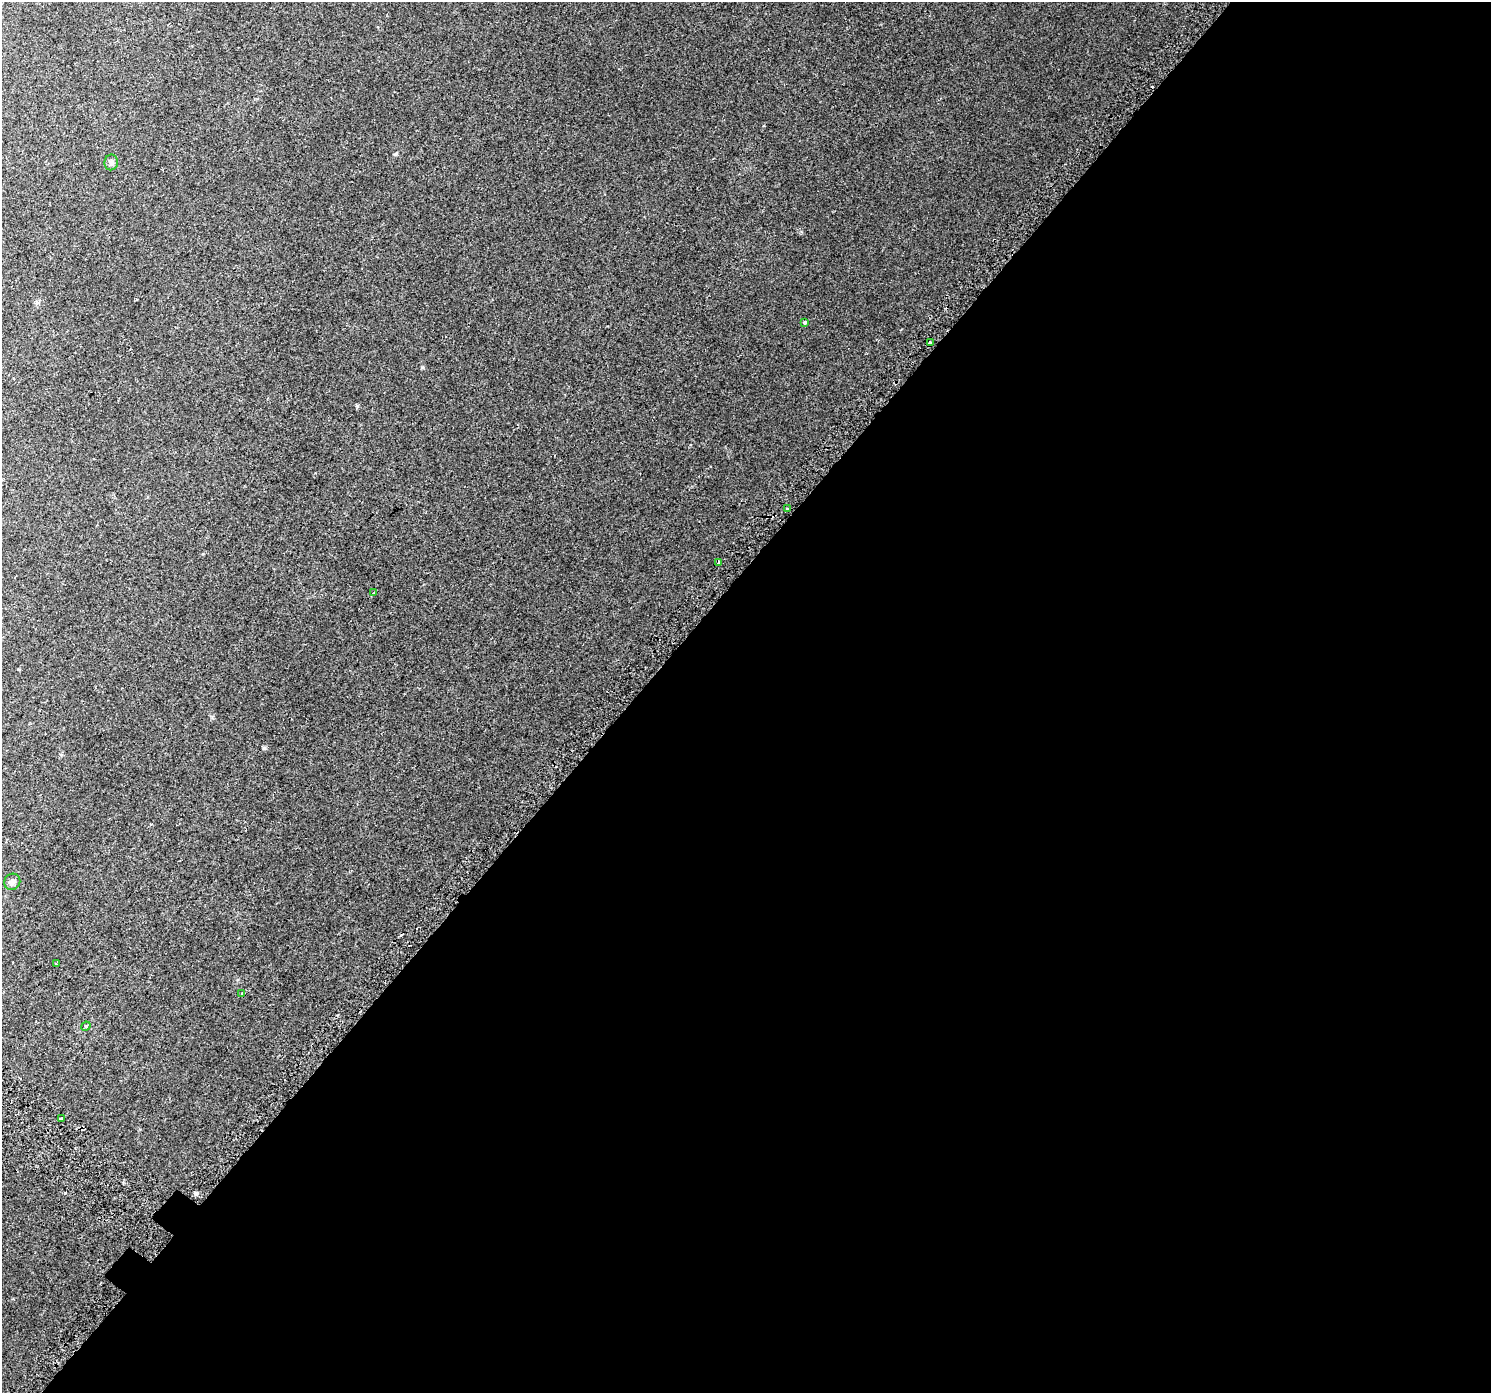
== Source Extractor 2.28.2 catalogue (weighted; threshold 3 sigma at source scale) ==
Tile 12 of 4 x 4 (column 4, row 3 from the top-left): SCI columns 4518-6006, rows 1696-3086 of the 6070 x 6105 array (HDU 1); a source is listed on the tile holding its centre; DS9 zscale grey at full resolution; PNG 1493 x 1395 px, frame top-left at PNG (2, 2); each listed source drawn as its Kron ellipse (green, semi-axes under 4 px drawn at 4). Shown black and unused: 58% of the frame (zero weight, under 2 of 3 exposures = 3% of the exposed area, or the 3 px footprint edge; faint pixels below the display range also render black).
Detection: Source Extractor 2.28.2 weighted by HDU 2 'WHT'; one run over the whole footprint, this tile lists its part. Background 0.0209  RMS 0.0081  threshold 0.0366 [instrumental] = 3 sigma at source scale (4.5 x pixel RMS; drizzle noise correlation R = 1.50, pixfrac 1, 0.0396/0.0396 arcsec/px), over >= 5 px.
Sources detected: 14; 3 cosmic-ray / hot-pixel residue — neither listed nor drawn; the other 11 listed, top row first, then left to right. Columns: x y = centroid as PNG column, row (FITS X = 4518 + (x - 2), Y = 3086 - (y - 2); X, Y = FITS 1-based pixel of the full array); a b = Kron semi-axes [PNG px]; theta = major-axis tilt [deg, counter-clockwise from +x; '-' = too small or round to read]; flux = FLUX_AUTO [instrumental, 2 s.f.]
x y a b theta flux
111 162 8 6 78 1.9
804 323 4 3 - 6
931 343 4 3 - 4.6
787 509 3 3 - 2.2
718 562 3 3 - 2
374 593 2 2 - 0.68
12 882 8 8 - 2.8
56 964 3 2 - 0.79
242 994 3 2 - 1.2
86 1026 5 4 - 0.72
62 1118 3 3 - 2.4
Overlapping masked pixels (flux is a lower limit): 1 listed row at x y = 931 343
Unlisted compact peaks at least as high as the median listed source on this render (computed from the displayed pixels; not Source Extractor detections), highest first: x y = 195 1193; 357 406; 395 154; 423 367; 212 717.